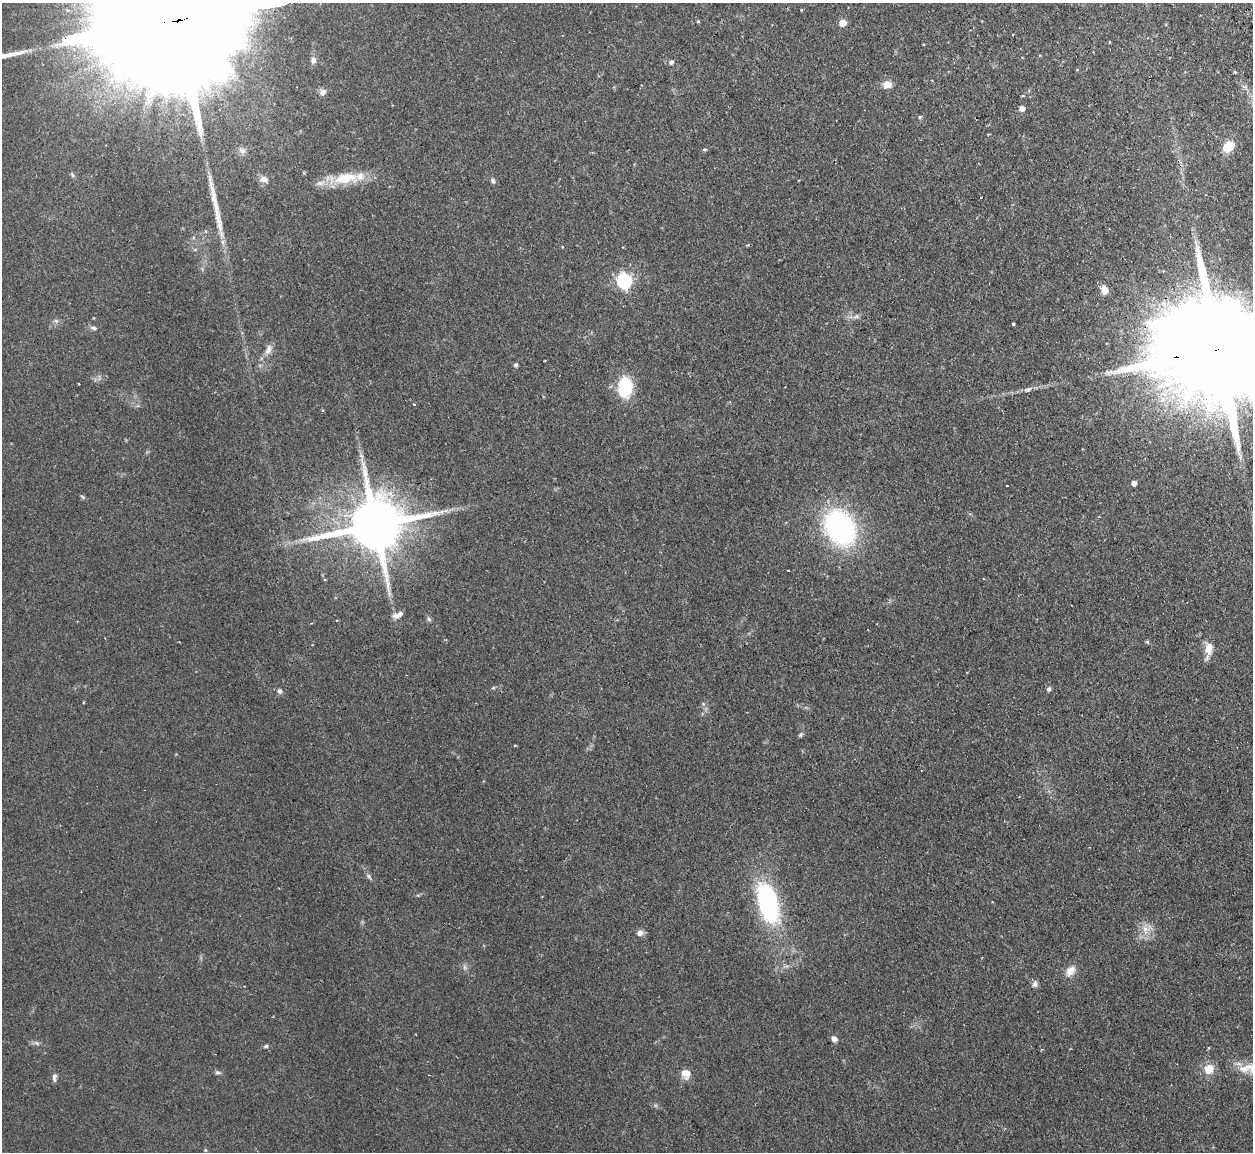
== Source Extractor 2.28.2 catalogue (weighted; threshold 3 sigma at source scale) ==
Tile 10 of 4 x 4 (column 2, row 3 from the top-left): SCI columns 1286-2536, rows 1313-2462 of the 5072 x 5047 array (HDU 1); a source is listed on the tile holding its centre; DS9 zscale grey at full resolution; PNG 1255 x 1154 px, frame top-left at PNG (2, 3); no overlay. Shown black and unused: <1% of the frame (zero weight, under 2 of 3 exposures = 4% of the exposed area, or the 3 px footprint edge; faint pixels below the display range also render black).
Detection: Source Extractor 2.28.2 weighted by HDU 2 'WHT'; one run over the whole footprint, this tile lists its part. Background 0.0595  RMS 0.0067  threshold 0.0302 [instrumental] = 3 sigma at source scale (4.5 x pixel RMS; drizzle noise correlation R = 1.50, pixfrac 1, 0.05/0.05 arcsec/px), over >= 5 px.
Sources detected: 73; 2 inside a brighter object's white glare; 4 cosmic-ray / hot-pixel residue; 1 long thin detection or spike segment (spike, bleed or trail) — not listed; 3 inside a brighter listed object's ellipse — not listed separately; the other 63 listed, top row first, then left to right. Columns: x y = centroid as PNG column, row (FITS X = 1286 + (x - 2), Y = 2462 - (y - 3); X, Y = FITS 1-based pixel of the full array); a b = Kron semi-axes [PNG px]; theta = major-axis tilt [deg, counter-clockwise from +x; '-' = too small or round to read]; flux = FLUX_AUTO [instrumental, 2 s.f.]
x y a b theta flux
801 10 4 3 - 0.5
187 18 142 25 9 97000
698 21 4 4 - 0.73
842 23 5 5 - 11
1109 42 4 3 - 0.5
313 60 9 7 88 2.7
671 62 6 6 - 1.9
1077 70 5 3 - 0.54
1235 72 4 3 - 0.73
887 84 10 8 -6 6.6
323 92 9 8 - 2.7
1022 108 5 5 - 4.3
920 117 5 4 - 0.99
1228 147 11 8 38 14
704 149 4 4 - 1
242 151 10 9 - 3
72 175 6 4 -71 1
346 178 35 14 6 24
264 179 12 9 -10 4.2
493 181 8 6 -52 1.9
980 197 3 3 - 1.3
624 281 7 6 - 160
1104 290 9 7 -75 6.6
856 316 7 5 44 1.7
56 321 7 4 -44 1.4
1013 323 3 3 - 2.6
93 328 9 5 -8 1.9
268 350 17 8 71 4.7
1214 351 53 24 8 32000
516 365 5 5 - 1.3
625 387 20 13 88 34
1028 389 7 5 8 2.6
414 404 3 3 - 1.2
361 455 6 4 -20 1
1134 483 4 4 - 4.1
1007 486 3 2 - 0.48
82 497 7 5 -36 1.1
376 525 18 15 13 5200
840 528 34 25 -59 130
397 615 13 6 26 3.6
429 619 7 5 -53 1.5
1147 642 5 5 - 0.87
1208 648 17 11 88 7.4
493 688 6 4 19 0.76
1049 689 6 5 - 1.7
279 691 7 6 - 1.8
800 735 7 4 48 1.2
515 745 4 3 - 0.57
369 876 8 5 -55 1.6
768 903 37 17 -74 110
1145 929 12 11 - 6.9
640 933 8 7 - 3
464 967 7 4 -89 1.5
1070 971 13 9 53 6.1
1035 984 9 7 79 2.2
834 1039 6 5 - 3.5
37 1043 8 5 -25 1.6
266 1046 7 4 12 1.2
1210 1068 15 11 -19 7.2
217 1073 9 4 0 1.3
686 1074 12 11 - 6
54 1077 11 5 84 2.2
205 1150 5 4 - 0.8
Overlapping masked pixels (flux is a lower limit): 2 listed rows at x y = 187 18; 1214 351
Isophote crosses this tile's border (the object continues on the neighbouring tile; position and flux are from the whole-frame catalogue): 2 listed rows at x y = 187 18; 1214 351